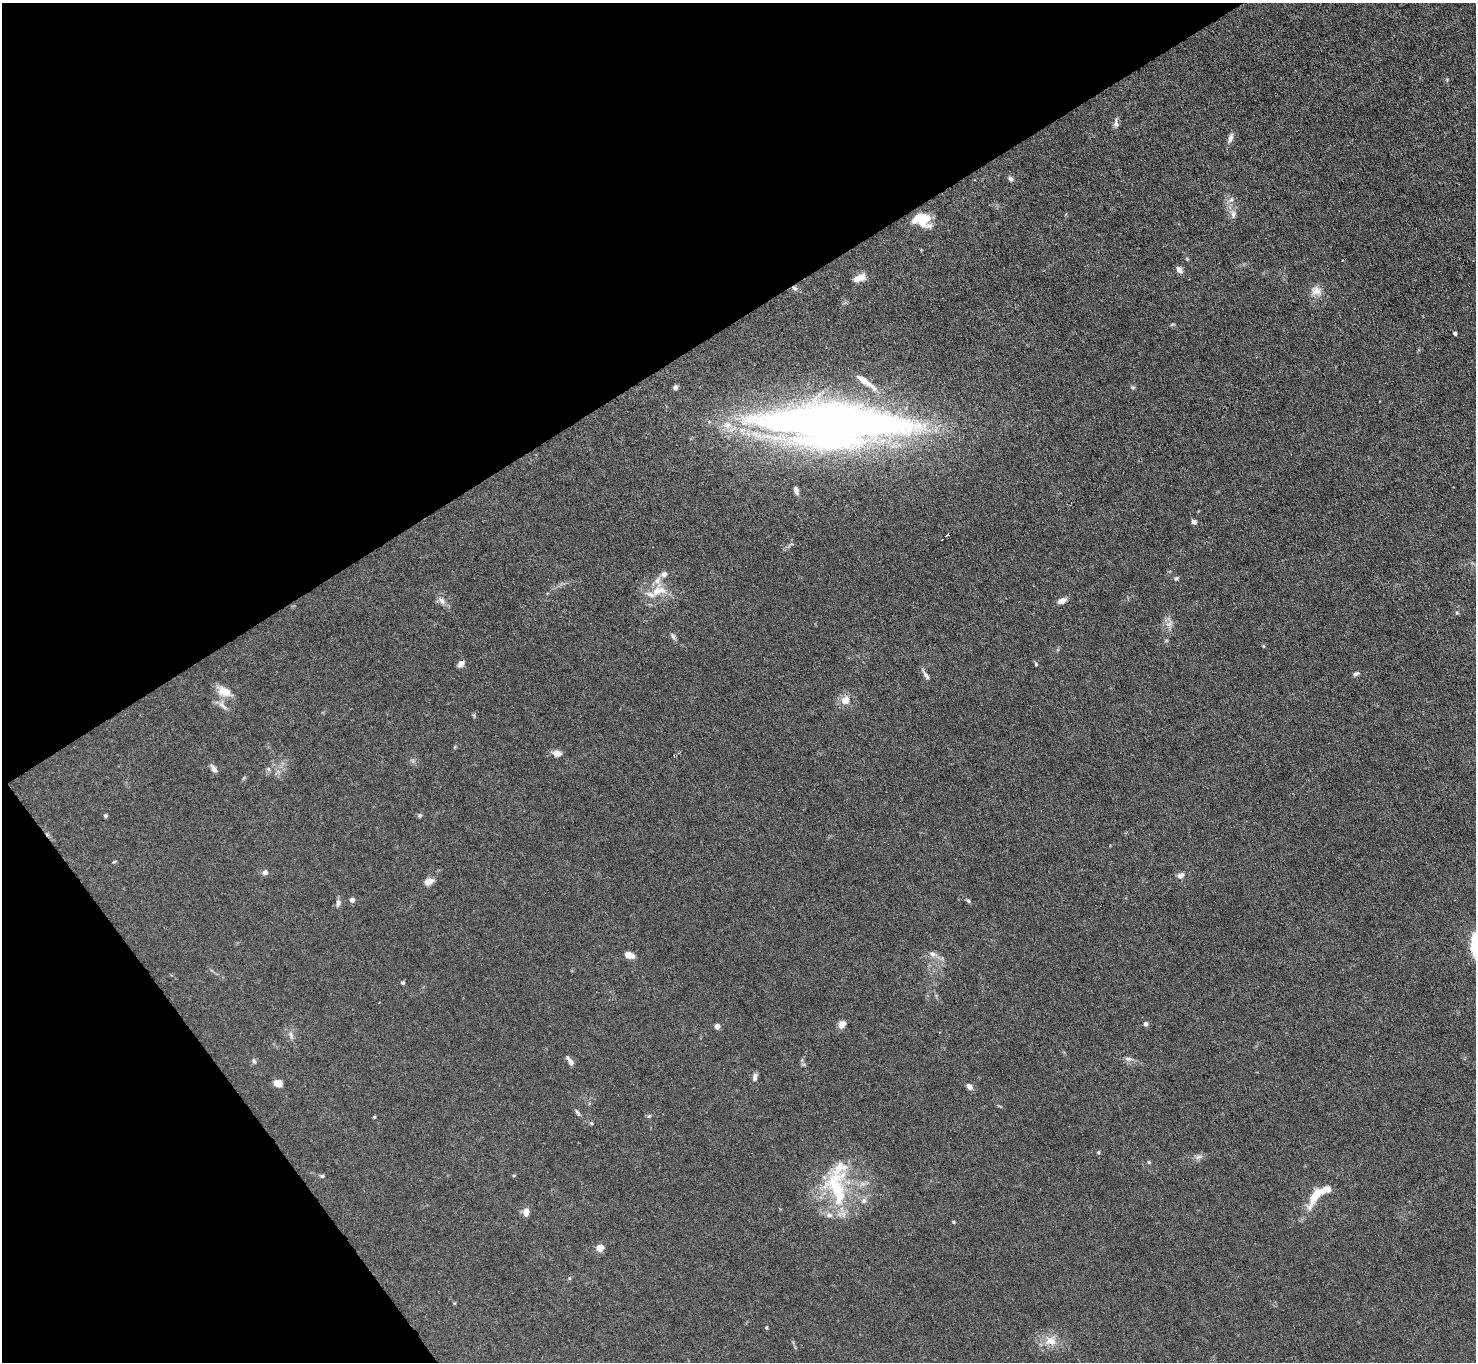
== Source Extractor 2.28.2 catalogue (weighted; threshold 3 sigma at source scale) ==
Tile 5 of 4 x 4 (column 1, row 2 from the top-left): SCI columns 1-1474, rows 2875-4234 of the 5894 x 5888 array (HDU 1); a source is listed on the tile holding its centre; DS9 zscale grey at full resolution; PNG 1478 x 1364 px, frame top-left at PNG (2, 3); no overlay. Shown black and unused: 31% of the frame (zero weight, under 4 of 8 exposures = <1% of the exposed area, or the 3 px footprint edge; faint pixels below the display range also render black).
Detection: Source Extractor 2.28.2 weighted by HDU 2 'WHT'; one run over the whole footprint, this tile lists its part. Background 0.0261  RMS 0.0022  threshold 0.00888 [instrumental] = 3 sigma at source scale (4.09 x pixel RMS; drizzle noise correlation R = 1.36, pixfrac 0.8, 0.05/0.05 arcsec/px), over >= 5 px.
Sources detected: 83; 8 inside a brighter listed object's ellipse — not listed separately; the other 75 listed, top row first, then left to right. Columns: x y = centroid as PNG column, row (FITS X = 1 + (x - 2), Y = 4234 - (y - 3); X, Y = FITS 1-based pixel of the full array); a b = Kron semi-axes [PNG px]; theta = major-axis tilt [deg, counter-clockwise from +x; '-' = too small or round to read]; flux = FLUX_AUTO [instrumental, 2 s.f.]
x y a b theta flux
1116 123 14 5 -82 0.75
1230 138 13 6 74 0.89
1011 179 7 6 - 0.55
1231 199 7 6 - 0.56
1233 214 12 6 -86 0.91
922 223 18 13 -7 3.6
1187 259 5 4 - 0.21
1179 270 8 6 -54 0.95
861 277 12 10 -4 1.6
794 288 8 5 -28 0.54
1316 291 16 12 -24 1.8
1455 333 5 4 - 0.33
865 382 30 7 -37 3
675 387 6 5 - 0.54
1133 387 6 5 - 0.31
833 424 122 33 -2 220
796 490 6 4 -68 0.79
1194 522 7 6 - 0.56
948 535 6 3 12 0.41
664 574 8 7 - 0.85
1176 578 5 4 - 0.42
658 591 21 15 24 4.2
442 601 12 7 -48 1
1062 601 10 6 20 1.1
1457 613 5 4 - 0.23
1169 624 9 6 13 0.88
673 636 9 5 -69 0.51
1263 646 5 3 - 0.19
461 664 8 5 49 1
1036 664 5 4 - 0.23
1356 674 9 5 22 0.47
926 675 15 5 -57 0.73
224 692 18 11 -23 2.7
845 700 6 5 - 3.3
223 706 16 5 -37 0.97
557 753 10 7 -11 1.3
214 769 11 5 -61 0.8
268 769 6 5 - 0.39
420 815 6 6 - 0.33
105 816 4 4 - 0.31
114 862 6 3 20 0.19
265 872 7 6 - 0.69
1180 875 8 6 30 1.1
429 882 12 8 23 1.3
352 900 5 5 - 0.94
968 901 6 4 -23 0.34
338 903 9 6 80 0.74
932 954 9 7 -15 0.82
629 955 11 6 -21 1.7
403 983 5 4 - 0.27
842 1024 10 7 50 1.2
1145 1024 4 4 - 0.76
717 1026 4 4 - 1.7
291 1035 11 5 -72 0.69
1128 1059 9 5 -20 0.62
254 1061 7 5 -74 0.39
571 1062 9 5 -67 0.8
755 1077 9 5 78 0.74
278 1083 8 6 -11 1.8
969 1086 7 5 -42 1.1
578 1113 10 4 -50 0.43
649 1116 7 4 36 0.28
374 1117 4 3 - 0.2
1098 1152 5 4 - 0.26
1198 1157 11 5 21 0.66
1149 1162 5 4 - 0.24
514 1175 5 3 - 0.18
322 1176 7 4 -10 0.34
837 1188 55 25 -80 16
1315 1195 34 9 63 4
526 1212 8 6 89 1.6
954 1222 5 3 - 0.19
600 1248 5 4 - 4.5
766 1328 5 4 - 0.26
1050 1341 19 11 -1 2.8
Overlapping masked pixels (flux is a lower limit): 1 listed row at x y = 794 288